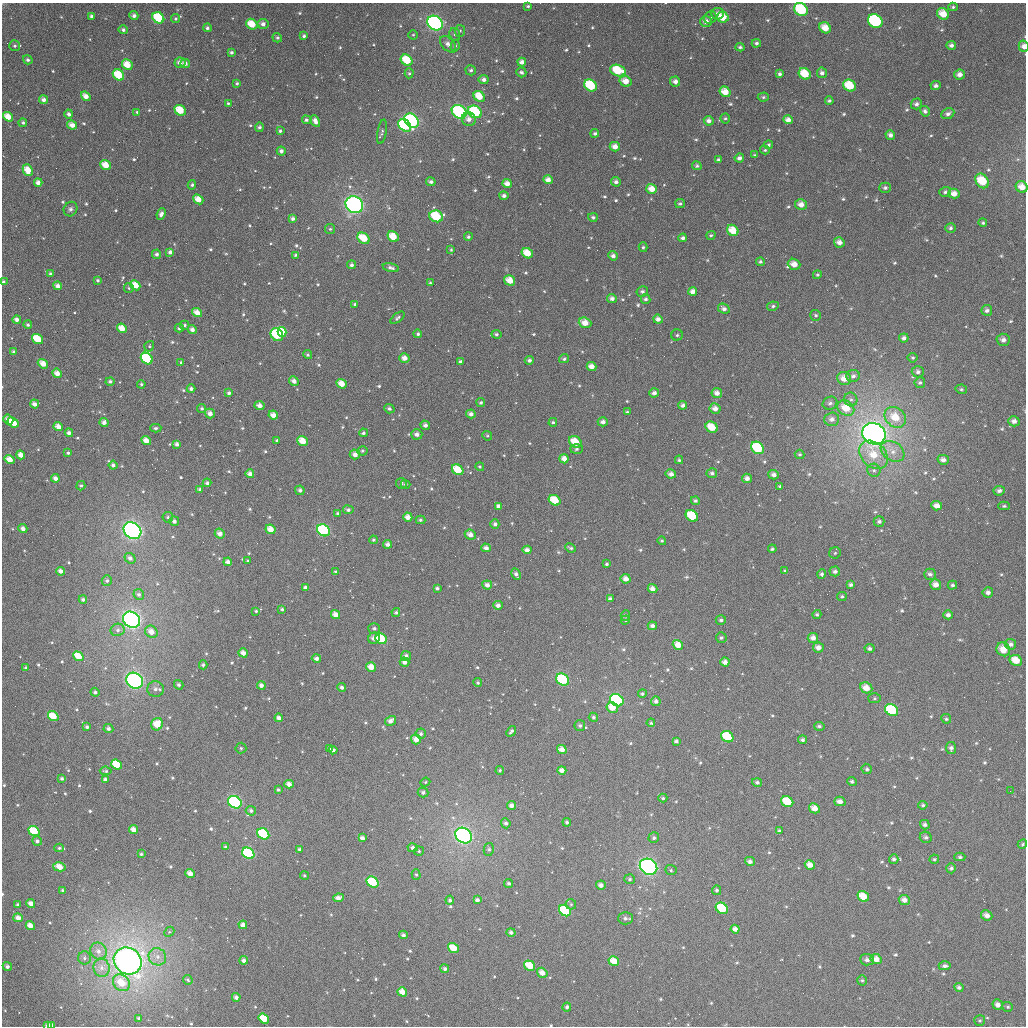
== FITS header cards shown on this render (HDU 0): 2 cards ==
NAXIS1  =                 1024
NAXIS2  =                 1024

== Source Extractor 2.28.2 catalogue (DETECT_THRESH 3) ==
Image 1024 x 1024 px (HDU 0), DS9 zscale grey, 1 PNG px = 1 image px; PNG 1028 x 1028 px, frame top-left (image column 1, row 1024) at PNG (2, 3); each listed source drawn as its Kron ellipse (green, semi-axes under 4 px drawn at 4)
Background 2630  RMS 62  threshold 186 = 3 sigma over >= 5 px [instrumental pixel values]
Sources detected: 752; of the 752, the 500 brightest by FLUX_AUTO listed and drawn (252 fainter detections omitted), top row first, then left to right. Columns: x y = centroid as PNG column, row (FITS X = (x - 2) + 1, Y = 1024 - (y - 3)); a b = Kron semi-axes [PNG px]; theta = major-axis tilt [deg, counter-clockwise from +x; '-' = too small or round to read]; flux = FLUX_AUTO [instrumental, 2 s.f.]
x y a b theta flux
528 6 3 3 - 6.6e+03
953 7 4 4 - 7.4e+03
801 9 7 6 - 3.1e+05
718 14 6 6 - 2.0e+04
943 14 6 5 - 6.7e+04
91 16 3 3 - 1.1e+04
134 16 4 4 - 1.7e+04
723 17 6 5 - 8.5e+04
158 18 6 5 - 2.0e+05
710 18 7 6 - 9.7e+03
175 19 4 4 - 7.5e+03
875 21 8 6 -36 1.0e+06
706 22 6 5 - 2.8e+04
435 23 8 7 - 1.1e+06
252 24 6 5 - 9.2e+04
263 24 5 5 - 1.9e+04
207 28 4 4 - 1.1e+04
825 28 6 5 - 5.9e+04
123 30 4 4 - 1.2e+04
460 31 6 5 - 7.6e+03
455 34 6 5 - 8.4e+03
413 35 4 4 - 6.2e+03
304 36 4 3 - 9.4e+03
277 38 5 4 - 9.2e+03
756 43 5 4 - 9.8e+03
448 44 9 6 -48 2.2e+04
951 45 5 4 - 1.4e+04
15 46 6 5 - 1.0e+04
455 46 6 4 73 6.7e+03
1024 46 6 5 - 2.9e+04
740 47 4 4 - 9.2e+03
231 52 4 3 - 1.1e+04
28 60 5 4 - 1.2e+04
407 60 6 5 - 1.2e+05
522 62 4 4 - 2.2e+04
180 63 5 5 - 2.8e+04
185 63 5 4 - 1.8e+04
127 65 6 5 - 7.1e+04
471 70 5 5 - 9.3e+03
618 71 8 5 -15 1.7e+05
521 72 5 4 - 1.2e+04
409 73 5 4 - 6.9e+03
822 73 5 5 - 1.6e+04
780 74 3 3 - 9.8e+03
805 74 6 5 - 1.1e+05
118 75 6 5 - 1.6e+05
959 75 5 5 - 2.7e+04
484 80 5 4 - 1.7e+04
625 81 6 5 - 4.8e+04
675 81 5 5 - 2.1e+04
237 83 3 3 - 7.2e+03
590 85 7 5 -39 2.2e+05
849 86 7 5 -34 1.4e+05
936 86 5 4 - 1.4e+04
725 92 6 5 - 6.0e+04
86 96 5 4 - 3.7e+04
479 96 6 5 - 8.1e+04
763 97 5 4 - 8.4e+03
44 100 4 4 - 2.1e+04
829 101 4 3 - 8.9e+03
228 103 4 3 - 6.2e+03
916 104 5 5 - 1.4e+04
180 110 6 5 - 1.1e+05
925 111 5 4 - 1.1e+04
137 112 4 3 - 6.8e+03
459 112 8 6 -36 4.3e+05
475 112 7 6 - 3.3e+05
69 114 4 4 - 1.5e+04
948 114 7 5 27 1.5e+04
8 117 5 4 - 6.4e+04
725 118 5 4 - 7.2e+03
469 119 7 7 - 2.5e+04
306 120 4 4 - 1.0e+04
788 120 5 4 - 2.6e+04
315 121 6 4 -61 2.5e+04
411 121 8 6 -45 5.9e+05
709 121 5 4 - 1.9e+04
23 123 4 4 - 8.8e+03
72 125 5 4 - 3.4e+04
405 125 7 5 -41 3.3e+05
259 127 4 4 - 1.2e+04
280 131 4 3 - 8.7e+03
382 132 12 4 80 1.0e+04
595 133 4 4 - 1.1e+04
890 135 5 4 - 1.8e+04
768 145 5 4 - 8.9e+03
615 147 5 4 - 3.4e+04
765 150 5 4 - 6.8e+03
281 151 4 4 - 1.6e+04
755 155 4 3 - 6.2e+03
739 158 4 4 - 1.5e+04
718 160 4 3 - 1.0e+04
106 165 5 4 - 6.7e+04
697 166 5 4 - 8.5e+03
28 170 6 4 -65 7.5e+04
548 180 5 4 - 3.0e+04
982 181 8 6 -55 1.4e+05
431 182 5 4 - 1.4e+04
616 182 5 4 - 1.5e+04
38 183 4 4 - 2.4e+04
507 184 5 4 - 3.3e+04
192 185 4 4 - 8.3e+03
1022 187 6 5 - 5.1e+04
885 188 6 5 - 1.1e+04
652 189 5 5 - 5.3e+04
945 192 6 5 - 1.1e+04
954 193 6 5 - 3.9e+04
504 196 4 4 - 1.5e+04
198 199 5 4 - 5.3e+04
680 204 5 4 - 8.0e+03
801 204 6 5 - 3.3e+04
354 205 9 8 - 1.1e+06
70 209 7 6 - 1.3e+04
161 214 6 4 65 1.8e+04
436 216 7 5 -21 2.1e+05
593 217 5 4 - 1.0e+04
293 219 4 4 - 1.3e+04
983 223 4 4 - 7.4e+03
950 228 5 5 - 9.9e+03
330 229 5 5 - 6.6e+03
733 230 6 5 - 8.1e+04
711 235 5 4 - 7.0e+03
393 237 6 5 - 8.0e+04
468 237 4 4 - 8.5e+03
364 238 7 5 -35 9.6e+04
683 238 4 4 - 1.2e+04
839 242 5 5 - 2.7e+04
643 247 5 4 - 7.8e+03
451 250 4 3 - 6.2e+03
170 252 4 4 - 1.5e+04
527 253 6 5 - 7.9e+04
157 254 4 4 - 1.3e+04
296 255 3 3 - 7.4e+03
613 256 5 4 - 1.6e+04
760 262 4 4 - 8.7e+03
794 264 6 5 - 4.7e+04
352 265 4 4 - 1.1e+04
391 268 8 4 -14 1.4e+04
50 274 3 3 - 9.5e+03
817 275 5 4 - 6.9e+03
98 280 4 4 - 8.4e+03
510 280 6 4 -33 6.0e+04
3 282 4 3 - 9.0e+03
430 283 3 3 - 6.1e+03
135 285 5 4 - 6.6e+04
58 286 4 4 - 2.2e+04
129 288 5 4 - 6.3e+03
642 291 6 5 - 1.0e+04
693 291 4 4 - 2.7e+04
612 298 5 4 - 1.6e+04
646 299 5 5 - 1.0e+04
355 304 4 3 - 8.5e+03
773 306 6 4 11 9.9e+03
724 309 6 4 -27 1.7e+04
987 310 5 5 - 1.5e+04
197 313 5 4 - 4.7e+04
816 315 5 5 - 8.5e+03
397 318 8 4 39 1.0e+04
17 319 4 4 - 2.2e+04
658 319 5 4 - 2.1e+04
585 323 6 5 - 4.7e+04
28 325 4 4 - 9.5e+03
185 325 5 4 - 9.8e+03
122 328 5 4 - 6.5e+04
179 328 4 4 - 9.0e+03
192 330 4 4 - 1.9e+04
282 332 5 4 - 7.9e+04
418 334 4 4 - 9.3e+03
496 334 5 4 - 9.3e+03
277 335 7 6 - 3.5e+05
677 335 5 5 - 9.5e+03
904 338 5 4 - 1.4e+04
38 339 6 4 -36 1.5e+05
1003 340 6 6 - 1.8e+04
149 346 5 5 - 6.5e+03
14 352 4 3 - 9.8e+03
308 355 4 4 - 7.4e+03
147 358 6 5 - 2.9e+05
404 358 5 4 - 3.1e+04
913 358 5 4 - 6.7e+03
564 359 5 4 - 9.4e+03
529 360 4 4 - 1.3e+04
181 362 3 3 - 6.6e+03
460 362 4 4 - 1.0e+04
43 364 5 4 - 4.8e+04
591 366 5 4 - 3.4e+04
918 372 6 6 - 1.6e+04
57 373 5 4 - 3.6e+04
853 376 7 6 - 1.6e+04
844 378 7 6 - 5.4e+04
110 381 4 4 - 1.1e+04
294 381 5 4 - 2.3e+04
920 383 5 5 - 9.9e+03
141 384 4 4 - 7.2e+03
342 384 5 4 - 5.7e+04
191 389 4 4 - 1.3e+04
961 389 6 4 -12 7.9e+03
229 393 4 4 - 1.2e+04
654 393 5 4 - 1.7e+04
717 393 5 5 - 2.6e+04
851 399 7 6 - 1.4e+04
481 402 4 4 - 8.5e+03
830 403 7 6 - 1.4e+04
34 404 4 4 - 2.5e+04
683 405 4 4 - 1.4e+04
260 406 5 4 - 2.9e+04
202 408 4 4 - 9.4e+03
846 408 9 7 -36 8.1e+04
389 409 5 4 - 1.2e+04
715 409 5 5 - 2.8e+04
627 412 4 3 - 7.0e+03
210 414 5 4 - 2.5e+04
471 414 5 4 - 1.7e+04
273 415 5 4 - 3.4e+04
895 417 11 9 -42 9.9e+04
832 419 7 7 - 2.2e+04
8 420 5 4 - 3.3e+04
1014 421 6 5 - 2.0e+04
13 422 6 4 -39 9.4e+04
104 422 4 4 - 2.0e+04
553 422 4 4 - 7.5e+03
603 422 5 4 - 2.0e+04
425 425 5 4 - 1.5e+04
58 427 5 4 - 3.5e+04
712 427 6 5 - 8.3e+04
156 428 6 4 2 8.7e+03
69 433 4 4 - 1.5e+04
363 433 4 4 - 9.3e+03
417 434 5 5 - 1.9e+04
874 434 12 10 -31 3.0e+06
487 436 5 4 - 6.1e+03
146 440 5 4 - 4.0e+04
277 440 4 4 - 8.4e+03
303 441 6 4 -38 6.5e+04
575 442 7 5 -38 8.3e+04
177 444 4 4 - 1.5e+04
757 448 7 5 -40 2.7e+05
577 449 6 5 - 9.1e+03
362 451 5 4 - 7.8e+03
893 451 13 9 -33 4.5e+04
68 453 3 3 - 7.2e+03
355 454 5 5 - 2.7e+04
800 454 5 4 - 8.1e+03
21 455 4 4 - 3.4e+04
874 455 16 12 -42 1.1e+05
564 459 5 4 - 2.9e+04
10 460 5 4 - 5.4e+04
679 460 4 3 - 6.5e+03
943 460 5 5 - 1.9e+04
113 465 4 4 - 1.4e+04
480 467 5 4 - 6.8e+03
458 470 6 5 - 9.8e+04
874 470 6 6 - 1.4e+04
712 473 5 5 - 1.1e+04
250 474 4 4 - 2.2e+04
671 474 5 4 - 2.0e+04
774 475 5 4 - 2.1e+04
55 478 4 4 - 2.4e+04
747 478 5 4 - 2.0e+04
207 483 4 4 - 1.2e+04
401 483 5 5 - 7.9e+03
406 484 5 4 - 7.3e+03
81 486 5 4 - 8.9e+03
780 486 4 3 - 7.3e+03
200 489 4 4 - 1.5e+04
300 490 5 4 - 1.4e+04
999 491 5 5 - 1.5e+04
555 500 6 5 - 1.1e+05
695 501 4 4 - 9.5e+03
498 506 4 4 - 1.5e+04
937 506 5 4 - 3.1e+04
1004 506 5 4 - 7.2e+03
348 510 5 4 - 1.3e+04
338 513 4 4 - 8.3e+03
692 516 6 5 - 1.7e+05
168 517 5 5 - 9.4e+03
408 517 5 4 - 3.6e+04
420 520 5 4 - 7.5e+03
174 521 5 4 - 1.7e+04
879 521 5 5 - 1.0e+04
495 524 5 4 - 1.3e+04
23 529 4 4 - 2.1e+04
271 529 5 4 - 4.7e+04
323 530 7 5 -37 3.6e+05
132 531 9 8 - 1.3e+06
220 534 5 4 - 2.8e+04
470 535 6 5 - 3.0e+04
373 540 4 4 - 6.9e+03
662 541 4 4 - 7.3e+03
388 544 4 4 - 1.7e+04
486 548 4 4 - 2.0e+04
571 548 6 3 -24 8.5e+03
772 549 4 3 - 7.1e+03
527 550 4 4 - 2.3e+04
835 553 6 5 - 6.8e+03
130 558 6 5 - 2.0e+04
248 561 3 3 - 7.3e+03
228 562 4 4 - 2.1e+04
606 564 3 3 - 7.6e+03
61 571 4 4 - 2.3e+04
785 571 4 3 - 6.0e+03
835 571 5 5 - 1.5e+04
336 572 3 3 - 6.6e+03
516 574 6 4 -63 1.4e+04
822 574 5 4 - 1.0e+04
930 574 6 5 - 1.3e+04
626 579 5 4 - 2.9e+04
107 581 5 5 - 1.1e+04
936 584 5 5 - 3.2e+04
487 585 5 4 - 2.0e+04
851 585 4 4 - 1.2e+04
952 585 5 4 - 9.7e+03
305 588 4 3 - 1.3e+04
437 588 4 3 - 9.3e+03
652 589 5 4 - 2.5e+04
988 592 5 5 - 1.6e+04
139 594 5 5 - 1.2e+04
842 596 5 4 - 7.3e+03
610 599 4 3 - 1.4e+04
83 600 4 4 - 1.2e+04
498 605 5 4 - 1.9e+04
282 609 3 3 - 7.6e+03
256 611 3 3 - 6.9e+03
396 612 4 4 - 8.2e+03
817 614 4 4 - 7.5e+03
336 615 5 4 - 3.3e+04
625 615 5 4 - 9.1e+03
948 615 4 4 - 1.6e+04
131 620 9 7 -37 1.7e+06
625 620 4 4 - 6.3e+03
721 620 5 4 - 1.1e+04
652 626 4 4 - 1.7e+04
374 628 6 5 - 1.1e+04
118 630 7 6 - 1.5e+04
151 632 7 5 -42 3.8e+04
374 638 6 5 - 2.3e+04
721 638 5 5 - 8.8e+03
813 638 5 5 - 2.7e+04
381 639 6 5 - 1.5e+05
1010 644 6 5 - 1.7e+04
678 645 5 4 - 4.9e+04
818 647 5 5 - 2.6e+04
869 649 5 4 - 1.1e+04
1003 649 7 6 - 5.9e+04
243 653 5 4 - 2.8e+04
78 656 5 4 - 8.1e+04
406 656 5 5 - 1.7e+04
316 658 4 4 - 1.7e+04
1016 660 6 5 - 7.2e+04
405 662 5 4 - 1.9e+04
725 662 4 4 - 2.6e+04
203 665 4 4 - 1.1e+04
371 667 5 4 - 4.4e+04
26 668 3 3 - 1.0e+04
563 679 7 5 -36 2.6e+05
135 681 9 7 -37 9.1e+05
478 683 4 4 - 7.6e+03
179 685 5 4 - 1.0e+04
261 685 4 4 - 2.3e+04
342 687 4 4 - 1.4e+04
866 688 6 5 - 4.9e+04
155 689 8 8 - 2.1e+04
95 692 4 4 - 1.1e+04
642 694 4 4 - 7.8e+03
874 698 6 5 - 8.0e+03
617 700 7 5 -35 6.3e+05
656 701 5 5 - 1.4e+04
612 708 6 5 - 5.2e+04
892 710 7 5 -34 3.3e+05
53 716 5 4 - 9.1e+04
593 717 5 4 - 9.4e+03
279 718 4 4 - 2.2e+04
946 719 5 4 - 8.0e+03
391 721 6 4 34 2.4e+04
651 723 4 4 - 6.8e+03
157 724 6 5 - 8.1e+04
580 726 5 5 - 1.0e+04
819 726 5 4 - 9.4e+03
87 727 4 3 - 1.1e+04
108 729 5 4 - 1.4e+04
511 731 6 3 51 1.0e+04
421 734 5 5 - 1.2e+04
727 737 6 5 - 1.7e+05
416 739 5 4 - 3.5e+04
802 740 4 4 - 1.1e+04
676 741 4 3 - 1.1e+04
241 748 5 5 - 8.5e+03
951 748 6 5 - 1.4e+04
330 749 4 3 - 6.6e+03
333 750 4 3 - 1.3e+04
562 750 5 4 - 2.9e+04
116 765 6 4 -41 1.4e+05
867 769 5 5 - 9.0e+03
500 770 4 4 - 8.1e+03
562 770 4 4 - 2.5e+04
106 771 6 3 -7 6.4e+03
62 779 3 3 - 1.0e+04
105 779 4 4 - 1.2e+04
425 782 5 4 - 6.3e+03
757 782 5 4 - 1.1e+04
852 782 5 4 - 9.6e+03
289 784 4 4 - 2.6e+04
278 790 3 3 - 7.8e+03
1010 791 2 2 - 6.1e+03
423 792 5 5 - 1.3e+04
663 798 4 3 - 7.6e+03
840 801 5 4 - 2.5e+04
235 802 7 6 - 5.4e+05
787 802 6 5 - 1.4e+05
923 805 4 4 - 8.7e+03
512 806 4 4 - 2.2e+04
814 808 5 4 - 3.9e+04
251 811 5 4 - 1.1e+04
567 822 4 4 - 1.0e+04
506 823 5 4 - 1.3e+04
925 825 5 4 - 1.2e+04
134 830 4 4 - 3.8e+04
34 831 6 4 -37 1.8e+05
779 831 4 4 - 1.0e+04
263 834 6 5 - 2.5e+05
464 836 9 7 -37 1.7e+06
926 837 6 5 - 1.1e+04
362 838 4 3 - 1.8e+04
654 838 5 5 - 9.7e+03
37 841 5 4 - 1.3e+04
1022 844 5 4 - 6.7e+03
225 847 4 4 - 9.9e+03
59 848 5 3 - 7.7e+03
413 848 5 4 - 1.5e+04
300 849 4 4 - 1.1e+04
489 849 6 5 - 9.3e+03
419 851 5 4 - 7.1e+03
248 853 6 5 - 3.8e+05
141 854 4 3 - 7.5e+03
960 857 5 4 - 9.2e+03
894 859 4 4 - 1.1e+04
934 859 4 4 - 6.6e+03
750 861 5 4 - 1.6e+04
810 865 5 4 - 3.7e+04
59 867 6 4 -14 6.3e+04
648 867 9 7 -34 9.2e+05
951 868 5 5 - 9.6e+03
671 870 5 5 - 7.4e+03
190 873 5 4 - 4.0e+04
416 874 5 4 - 6.7e+03
304 876 4 4 - 6.4e+03
630 879 5 5 - 8.8e+03
373 882 6 5 - 2.0e+05
509 883 4 4 - 1.1e+04
601 885 5 4 - 1.9e+04
63 890 4 4 - 1.0e+04
717 890 5 4 - 1.0e+04
863 896 6 5 - 8.0e+04
338 898 5 4 - 2.8e+04
450 900 4 4 - 1.1e+04
477 900 4 4 - 1.5e+04
904 900 5 5 - 2.7e+04
31 904 4 4 - 3.3e+04
571 904 5 5 - 7.0e+03
18 905 4 4 - 1.0e+04
722 908 6 5 - 1.6e+05
565 911 6 5 - 2.2e+05
987 915 6 5 - 2.8e+04
18 918 5 4 - 3.5e+04
625 918 7 6 - 1.2e+04
243 925 4 4 - 2.7e+04
30 926 5 4 - 4.2e+04
735 929 4 4 - 2.6e+04
169 932 6 4 43 7.2e+03
511 932 5 4 - 1.2e+04
403 935 4 4 - 1.4e+04
453 948 6 4 -37 8.6e+04
98 951 9 8 - 3.0e+04
157 957 9 8 - 3.1e+04
85 958 6 6 - 1.3e+04
876 959 6 5 - 4.2e+04
244 960 4 4 - 1.8e+04
867 960 7 5 -5 1.8e+04
128 961 14 13 - 3.1e+06
614 961 5 4 - 6.1e+04
530 966 6 4 -33 9.5e+04
945 966 6 4 2 1.3e+04
7 967 4 4 - 1.6e+04
102 968 9 8 - 2.9e+04
445 969 4 4 - 1.2e+04
542 973 5 4 - 3.5e+04
188 980 5 4 - 6.9e+03
862 980 5 4 - 7.1e+03
121 983 9 7 -42 7.8e+04
959 987 5 4 - 1.3e+04
402 992 5 4 - 5.0e+04
236 997 4 4 - 1.8e+04
998 1005 5 5 - 2.3e+04
567 1007 4 4 - 1.2e+04
1008 1007 5 5 - 6.8e+03
139 1018 3 3 - 7.3e+03
264 1019 5 4 - 1.1e+05
980 1021 5 5 - 7.6e+03
48 1025 4 3 - 1.9e+04
52 1025 3 3 - 1.7e+04
At the frame edge (FLAGS 8, measured only in part): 6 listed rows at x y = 801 9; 1024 46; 1022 187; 3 282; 48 1025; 52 1025
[252 fainter detections neither listed nor drawn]

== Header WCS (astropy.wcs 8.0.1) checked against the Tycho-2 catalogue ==
Header WCS as astropy/WCSLIB reads it (applying the file's SIP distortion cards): RA---TAN-SIP/DEC--TAN-SIP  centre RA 03:27:07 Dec +05:06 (51.78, +5.09 deg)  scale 8.66 arcsec/px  FOV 147.8' x 147.8'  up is +179 deg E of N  parity flipped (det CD > 0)
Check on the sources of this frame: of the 60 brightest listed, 58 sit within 13.0 arcsec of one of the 180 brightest Tycho-2 stars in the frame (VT <= 12.31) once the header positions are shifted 4.34 arcsec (2.91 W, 3.22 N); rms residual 4.35 arcsec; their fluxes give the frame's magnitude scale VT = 23.23 - 2.5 log10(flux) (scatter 0.21 mag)
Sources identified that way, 153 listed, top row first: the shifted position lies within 13.0 arcsec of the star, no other Tycho-2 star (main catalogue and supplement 1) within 26.0 arcsec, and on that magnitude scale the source's flux lands within +1.5 / -3 mag of the star's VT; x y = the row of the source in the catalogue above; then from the Tycho-2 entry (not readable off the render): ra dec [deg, ICRS J2000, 3 dp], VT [Tycho-2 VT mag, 2 dp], TYC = Tycho-2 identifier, HIP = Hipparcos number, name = IAU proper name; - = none
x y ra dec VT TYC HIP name
801 9 51.112 +3.865 9.53 60-1074-1 15872 -
943 14 50.769 +3.868 11.06 60-1511-1 - -
723 17 51.301 +3.886 10.88 60-1491-1 - -
158 18 52.661 +3.917 10.02 67-573-1 16346 -
706 22 51.342 +3.898 12.09 60-1242-1 - -
435 23 51.994 +3.917 8.20 60-1107-1 - -
252 24 52.435 +3.928 10.82 60-907-1 - -
1024 46 50.573 +3.940 12.52 60-976-1 - -
407 60 52.061 +4.007 10.56 60-1337-1 - -
522 62 51.784 +4.005 12.05 60-687-1 - -
127 65 52.734 +4.031 10.85 67-651-1 - -
618 71 51.552 +4.021 10.69 60-836-1 - -
805 74 51.100 +4.019 10.62 60-1232-1 - -
118 75 52.755 +4.056 10.27 67-559-1 - -
959 75 50.728 +4.012 12.67 60-948-1 - -
625 81 51.532 +4.046 11.86 60-921-1 - -
675 81 51.413 +4.044 12.32 60-492-1 - -
590 85 51.616 +4.058 10.15 60-858-1 - -
849 86 50.991 +4.045 10.36 60-1295-1 - -
725 92 51.291 +4.066 11.45 60-1199-1 - -
86 96 52.833 +4.109 11.35 67-658-1 - -
479 96 51.884 +4.090 11.22 60-1380-1 - -
180 110 52.604 +4.138 10.66 67-626-1 - -
459 112 51.931 +4.128 8.97 60-938-1 - -
475 112 51.893 +4.127 9.38 60-607-1 - -
8 117 53.019 +4.162 11.70 67-639-1 - -
411 121 52.046 +4.152 8.74 60-1237-1 16155 -
72 125 52.864 +4.179 11.66 67-535-1 - -
405 125 52.062 +4.163 9.71 60-1223-1 - -
106 165 52.782 +4.274 11.71 67-584-1 - -
28 170 52.969 +4.289 11.02 67-618-1 - -
548 180 51.714 +4.286 11.51 60-1065-1 - -
982 181 50.666 +4.268 10.46 60-1041-1 - -
1022 187 50.571 +4.279 11.55 60-1486-1 - -
652 189 51.463 +4.303 11.29 60-828-1 - -
954 193 50.734 +4.298 11.32 60-637-1 - -
198 199 52.556 +4.352 11.78 67-653-1 - -
801 204 51.102 +4.333 12.22 60-862-1 - -
354 205 52.179 +4.357 7.69 60-797-1 16201 -
436 216 51.982 +4.381 10.11 60-591-1 - -
733 230 51.266 +4.399 11.02 60-1350-1 - -
393 237 52.084 +4.432 11.31 60-807-1 - -
364 238 52.155 +4.437 10.74 60-716-1 - -
527 253 51.760 +4.464 11.12 60-572-1 - -
794 264 51.116 +4.477 11.57 60-1514-1 - -
510 280 51.801 +4.531 11.36 60-966-1 - -
135 285 52.704 +4.561 11.28 67-555-1 - -
58 286 52.892 +4.566 11.92 67-611-1 - -
693 291 51.359 +4.548 12.03 60-981-1 - -
987 310 50.649 +4.577 12.27 60-820-1 - -
197 313 52.554 +4.624 11.78 67-557-1 - -
17 319 52.989 +4.649 12.32 67-479-1 - -
585 323 51.617 +4.629 11.41 60-656-1 - -
122 328 52.735 +4.666 11.16 67-608-1 - -
282 332 52.348 +4.666 10.99 60-679-1 - -
277 335 52.360 +4.673 9.69 60-800-1 - -
38 339 52.937 +4.695 11.54 67-463-1 - -
147 358 52.673 +4.737 9.93 67-647-1 - -
404 358 52.052 +4.722 11.66 60-531-1 - -
43 364 52.923 +4.754 11.75 67-634-1 - -
591 366 51.599 +4.733 11.78 60-959-1 - -
57 373 52.889 +4.777 11.90 67-529-1 - -
294 381 52.317 +4.784 12.20 60-1010-1 - -
342 384 52.201 +4.788 11.56 60-978-1 - -
34 404 52.942 +4.851 12.20 67-537-1 - -
846 408 50.982 +4.821 11.00 60-1178-1 - -
13 422 52.993 +4.897 11.27 67-627-1 - -
58 427 52.884 +4.905 11.57 67-509-1 - -
712 427 51.306 +4.874 10.86 60-543-1 15938 -
874 434 50.912 +4.882 6.53 60-524-1 15807 -
303 441 52.293 +4.928 10.83 60-507-1 - -
575 442 51.634 +4.916 10.98 60-623-1 - -
757 448 51.194 +4.922 9.87 60-681-1 - -
355 454 52.166 +4.957 12.20 60-1085-1 - -
21 455 52.973 +4.975 11.82 67-517-1 - -
874 455 50.913 +4.932 11.81 60-697-1 - -
10 460 52.999 +4.987 11.30 67-672-1 - -
943 460 50.745 +4.939 12.35 60-1472-1 - -
113 465 52.750 +4.994 12.30 67-567-1 - -
458 470 51.917 +4.989 10.64 60-760-1 16122 -
55 478 52.888 +5.029 12.04 70-254-1 - -
999 491 50.609 +5.010 12.44 63-1403-1 - -
555 500 51.681 +5.058 10.87 63-855-1 - -
692 516 51.349 +5.088 11.01 63-681-1 - -
408 517 52.035 +5.106 11.52 63-1294-1 - -
23 529 52.965 +5.151 11.63 70-101-1 - -
271 529 52.366 +5.142 11.14 63-1019-1 - -
323 530 52.238 +5.142 9.18 63-193-1 16219 -
470 535 51.883 +5.145 11.48 63-1343-1 - -
388 544 52.083 +5.172 11.93 63-1331-1 - -
527 550 51.746 +5.179 12.80 63-847-1 - -
228 562 52.468 +5.222 12.28 63-389-1 - -
61 571 52.871 +5.252 12.24 70-295-1 - -
626 579 51.506 +5.243 12.11 63-459-1 - -
936 584 50.756 +5.240 12.04 63-1162-1 - -
652 589 51.441 +5.265 11.90 63-1391-1 - -
498 605 51.813 +5.313 12.18 63-708-1 - -
948 615 50.725 +5.312 12.69 63-1039-1 - -
131 620 52.696 +5.367 7.12 70-305-1 16362 -
374 638 52.112 +5.398 12.08 63-1375-1 - -
813 638 51.050 +5.375 12.09 63-1193-1 - -
381 639 52.094 +5.400 10.09 63-1157-1 - -
1010 644 50.573 +5.379 12.57 63-1234-1 - -
678 645 51.376 +5.399 11.57 63-904-1 - -
818 647 51.037 +5.398 12.17 63-1203-1 - -
78 656 52.824 +5.456 10.83 70-311-1 - -
316 658 52.250 +5.450 12.24 63-1224-1 - -
1016 660 50.559 +5.418 10.81 63-380-1 - -
725 662 51.262 +5.438 11.97 63-954-1 - -
371 667 52.116 +5.468 11.51 63-647-1 - -
563 679 51.653 +5.489 9.31 63-748-1 - -
135 681 52.686 +5.513 7.70 70-204-1 16356 -
261 685 52.381 +5.517 12.15 63-542-1 - -
866 688 50.918 +5.492 11.20 63-768-1 - -
617 700 51.520 +5.536 8.93 63-663-1 16003 -
612 708 51.532 +5.553 11.99 63-617-1 - -
892 710 50.856 +5.545 9.88 63-1226-1 - -
53 716 52.882 +5.602 10.53 70-301-1 - -
391 721 52.068 +5.597 12.01 63-813-1 - -
157 724 52.631 +5.617 10.89 70-59-1 - -
727 737 51.251 +5.618 10.34 63-1305-1 - -
416 739 52.004 +5.640 11.63 63-630-1 - -
562 750 51.651 +5.657 11.64 63-1303-1 - -
116 765 52.727 +5.715 10.59 70-208-1 - -
562 770 51.650 +5.707 11.51 63-975-1 - -
235 802 52.439 +5.800 8.57 63-830-1 16269 -
787 802 51.103 +5.771 10.84 63-474-1 - -
814 808 51.037 +5.785 11.75 63-985-1 - -
134 830 52.683 +5.871 11.52 70-58-1 - -
34 831 52.923 +5.879 10.22 70-41-1 - -
263 834 52.368 +5.876 9.55 63-588-1 - -
464 836 51.883 +5.870 7.32 63-1457-1 16108 -
37 841 52.915 +5.902 11.98 70-306-1 - -
248 853 52.404 +5.923 9.22 63-1380-1 - -
810 865 51.045 +5.921 11.27 63-1384-1 - -
59 867 52.860 +5.964 11.34 70-326-1 - -
648 867 51.434 +5.935 7.69 63-1415-1 15978 -
373 882 52.102 +5.986 9.72 63-1202-1 16178 -
863 896 50.915 +5.994 11.00 63-498-1 - -
477 900 51.849 +6.023 12.12 63-1338-1 - -
31 904 52.927 +6.053 12.53 70-209-1 - -
722 908 51.255 +6.031 9.88 63-1149-1 - -
565 911 51.635 +6.045 9.70 63-171-1 - -
987 915 50.615 +6.033 12.23 63-1099-1 - -
243 925 52.414 +6.095 11.56 63-463-1 - -
453 948 51.903 +6.140 10.65 63-667-1 - -
876 959 50.880 +6.144 11.57 63-1191-1 - -
128 961 52.689 +6.189 6.03 70-1335-1 16358 -
614 961 51.515 +6.163 10.99 63-409-1 - -
530 966 51.718 +6.179 10.62 63-90-1 - -
542 973 51.687 +6.195 11.76 63-1406-1 - -
121 983 52.704 +6.240 11.37 70-106-1 - -
402 992 52.025 +6.248 11.09 63-1025-1 - -